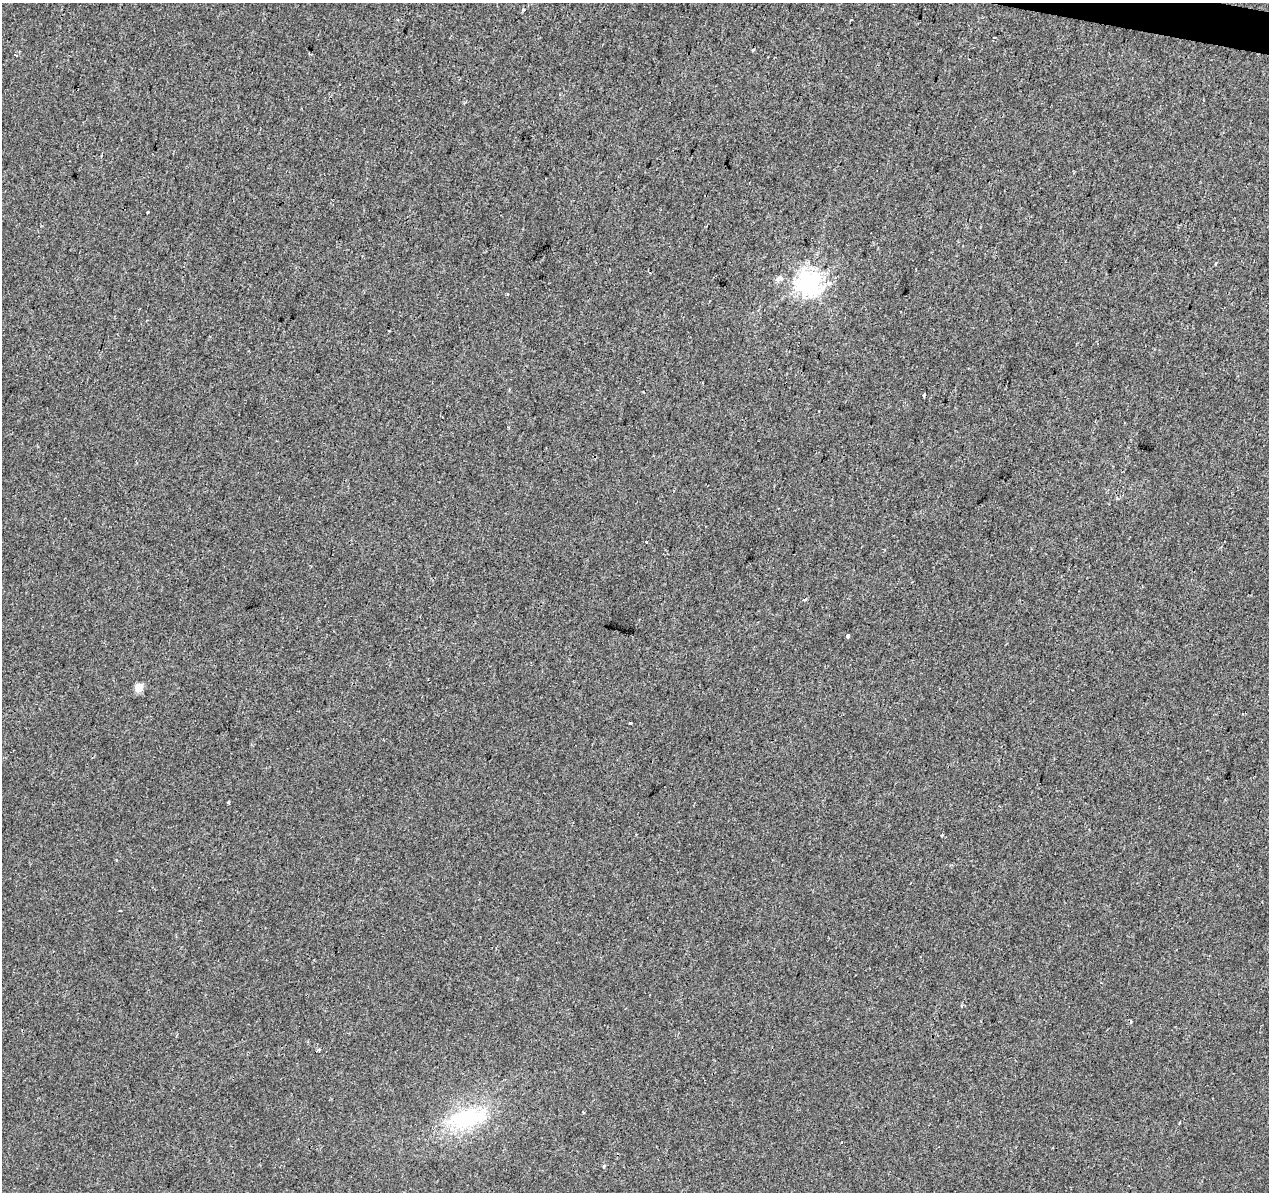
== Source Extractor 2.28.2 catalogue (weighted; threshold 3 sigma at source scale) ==
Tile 10 of 4 x 4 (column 2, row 3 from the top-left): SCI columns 1277-2543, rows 1474-2663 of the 5078 x 5267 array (HDU 1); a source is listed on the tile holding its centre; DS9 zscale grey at full resolution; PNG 1271 x 1194 px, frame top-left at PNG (2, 3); no overlay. Shown black and unused: <1% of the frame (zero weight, under 2 of 3 exposures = <1% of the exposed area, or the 3 px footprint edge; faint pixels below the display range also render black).
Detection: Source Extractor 2.28.2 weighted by HDU 2 'WHT'; one run over the whole footprint, this tile lists its part. Background 0.00233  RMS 0.003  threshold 0.0136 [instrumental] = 3 sigma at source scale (4.5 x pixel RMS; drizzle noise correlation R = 1.50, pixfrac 1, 0.0396/0.0396 arcsec/px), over >= 5 px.
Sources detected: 21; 2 cosmic-ray / hot-pixel residue — not listed; the other 19 listed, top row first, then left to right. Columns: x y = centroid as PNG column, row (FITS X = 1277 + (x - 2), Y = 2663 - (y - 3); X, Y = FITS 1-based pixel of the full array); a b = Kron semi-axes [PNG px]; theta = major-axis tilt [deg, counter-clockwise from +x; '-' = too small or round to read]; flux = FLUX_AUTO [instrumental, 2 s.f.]
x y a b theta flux
523 9 4 4 - 0.52
994 38 3 2 - 0.26
753 50 3 2 - 0.61
147 212 3 3 - 0.7
780 278 9 6 -1 1
809 283 8 8 - 270
829 283 8 6 -26 1.5
508 294 3 3 - 0.4
924 396 3 3 - 1
804 600 5 3 - 0.49
848 636 4 3 - 0.97
139 687 5 5 - 8
630 723 3 3 - 0.83
228 802 3 3 - 0.34
942 835 4 2 - 0.26
583 1112 3 3 - 0.58
467 1118 54 23 13 24
1179 1123 4 2 - 0.27
604 1166 4 3 - 0.29